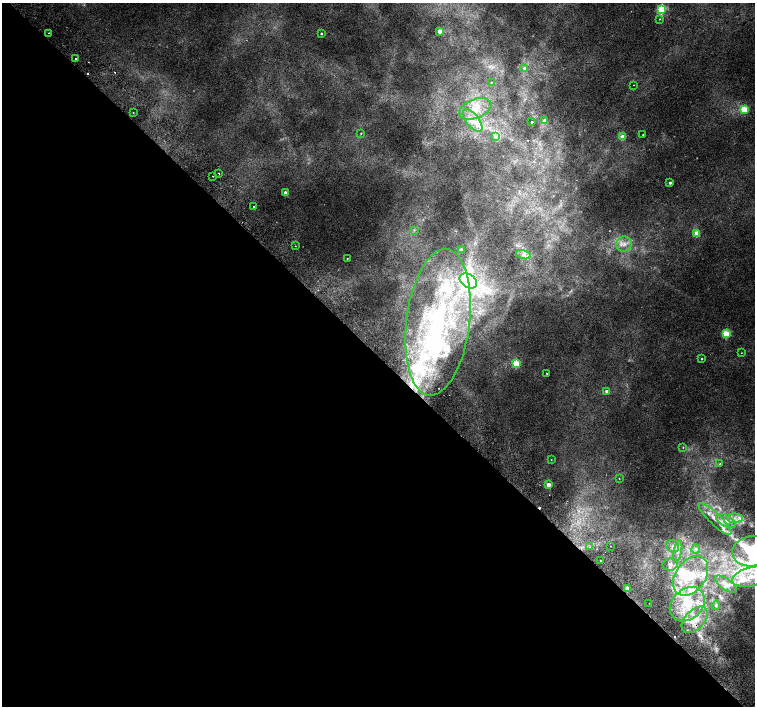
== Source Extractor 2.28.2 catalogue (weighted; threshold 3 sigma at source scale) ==
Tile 9 of 4 x 4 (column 1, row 3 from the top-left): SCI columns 51-1556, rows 1672-3079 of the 6118 x 6093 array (HDU 1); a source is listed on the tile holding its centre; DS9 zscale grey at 2 x 2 block average (1 PNG px = mean of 2 x 2 image px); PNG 757 x 708 px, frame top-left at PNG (2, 3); each listed source drawn as its Kron ellipse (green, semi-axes under 4 px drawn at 4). Shown black and unused: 50% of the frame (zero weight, under 2 of 3 exposures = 3% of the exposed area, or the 3 px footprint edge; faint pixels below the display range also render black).
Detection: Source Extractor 2.28.2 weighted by HDU 2 'WHT'; one run over the whole footprint, this tile lists its part. Background 0.00525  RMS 0.0036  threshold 0.0162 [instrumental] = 3 sigma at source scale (4.5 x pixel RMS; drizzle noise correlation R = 1.50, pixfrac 1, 0.0396/0.0396 arcsec/px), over >= 5 px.
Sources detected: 95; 1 too faint to see at this stretch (2 x 2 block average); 1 inside a brighter object's white glare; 5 cosmic-ray / hot-pixel residue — neither listed nor drawn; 25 inside a brighter listed object's ellipse — not listed separately; the other 63 listed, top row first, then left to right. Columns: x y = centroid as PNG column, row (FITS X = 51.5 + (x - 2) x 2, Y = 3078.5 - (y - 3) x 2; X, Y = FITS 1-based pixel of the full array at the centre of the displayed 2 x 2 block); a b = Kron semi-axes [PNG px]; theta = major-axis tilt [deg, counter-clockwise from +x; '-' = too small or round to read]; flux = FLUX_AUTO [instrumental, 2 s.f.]
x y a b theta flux
661 10 3 3 - 80
660 19 3 2 - 0.54
439 31 3 2 - 11
49 33 2 2 - 0.73
321 34 2 2 - 0.92
76 58 2 2 - 0.69
524 68 4 4 - 3.6
491 82 3 2 - 0.6
634 85 2 2 - 0.49
475 109 17 9 22 15
745 109 3 3 - 27
133 112 2 2 - 0.49
473 120 14 6 -53 10
544 120 3 3 - 2.3
532 122 2 2 - 3.5
361 133 2 2 - 0.56
643 134 2 2 - 0.43
496 136 4 3 - 1.5
622 137 3 3 - 16
219 173 2 2 - 0.53
213 176 2 2 - 0.74
670 183 2 2 - 2
286 193 2 2 - 9.6
254 206 2 2 - 0.69
414 230 3 2 - 0.64
697 233 3 3 - 20
624 244 8 7 - 5.6
295 246 2 2 - 0.62
461 250 2 2 - 3.8
523 255 7 4 -16 3.4
347 258 2 2 - 0.43
468 281 9 6 -35 280
438 322 74 31 83 180
726 334 3 3 - 45
741 353 2 2 - 0.35
702 359 2 2 - 0.55
516 364 3 3 - 46
547 373 2 2 - 0.43
607 391 2 2 - 4.5
683 447 2 2 - 0.62
551 460 2 2 - 0.37
720 464 3 3 - 0.96
619 479 2 2 - 0.34
548 485 3 2 - 13
735 518 8 4 -4 4.2
715 519 22 6 -44 11
726 521 11 5 -28 6.3
610 546 2 2 - 1.1
673 546 7 6 - 3.8
590 547 2 2 - 0.54
696 549 4 3 - 1.5
678 551 11 3 81 3.8
751 551 19 15 10 29
600 560 2 2 - 0.62
670 564 7 6 - 3.4
691 576 22 15 55 28
751 577 20 9 13 18
726 584 12 5 -36 3.7
627 588 2 2 - 12
649 603 2 2 - 0.94
687 604 19 15 42 28
716 605 4 3 - 0.82
695 620 15 9 44 12
Isophote crosses this tile's border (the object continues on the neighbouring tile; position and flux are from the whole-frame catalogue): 2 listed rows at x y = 751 551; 751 577
Diffuse or blended objects may show on this block-average render without a row.